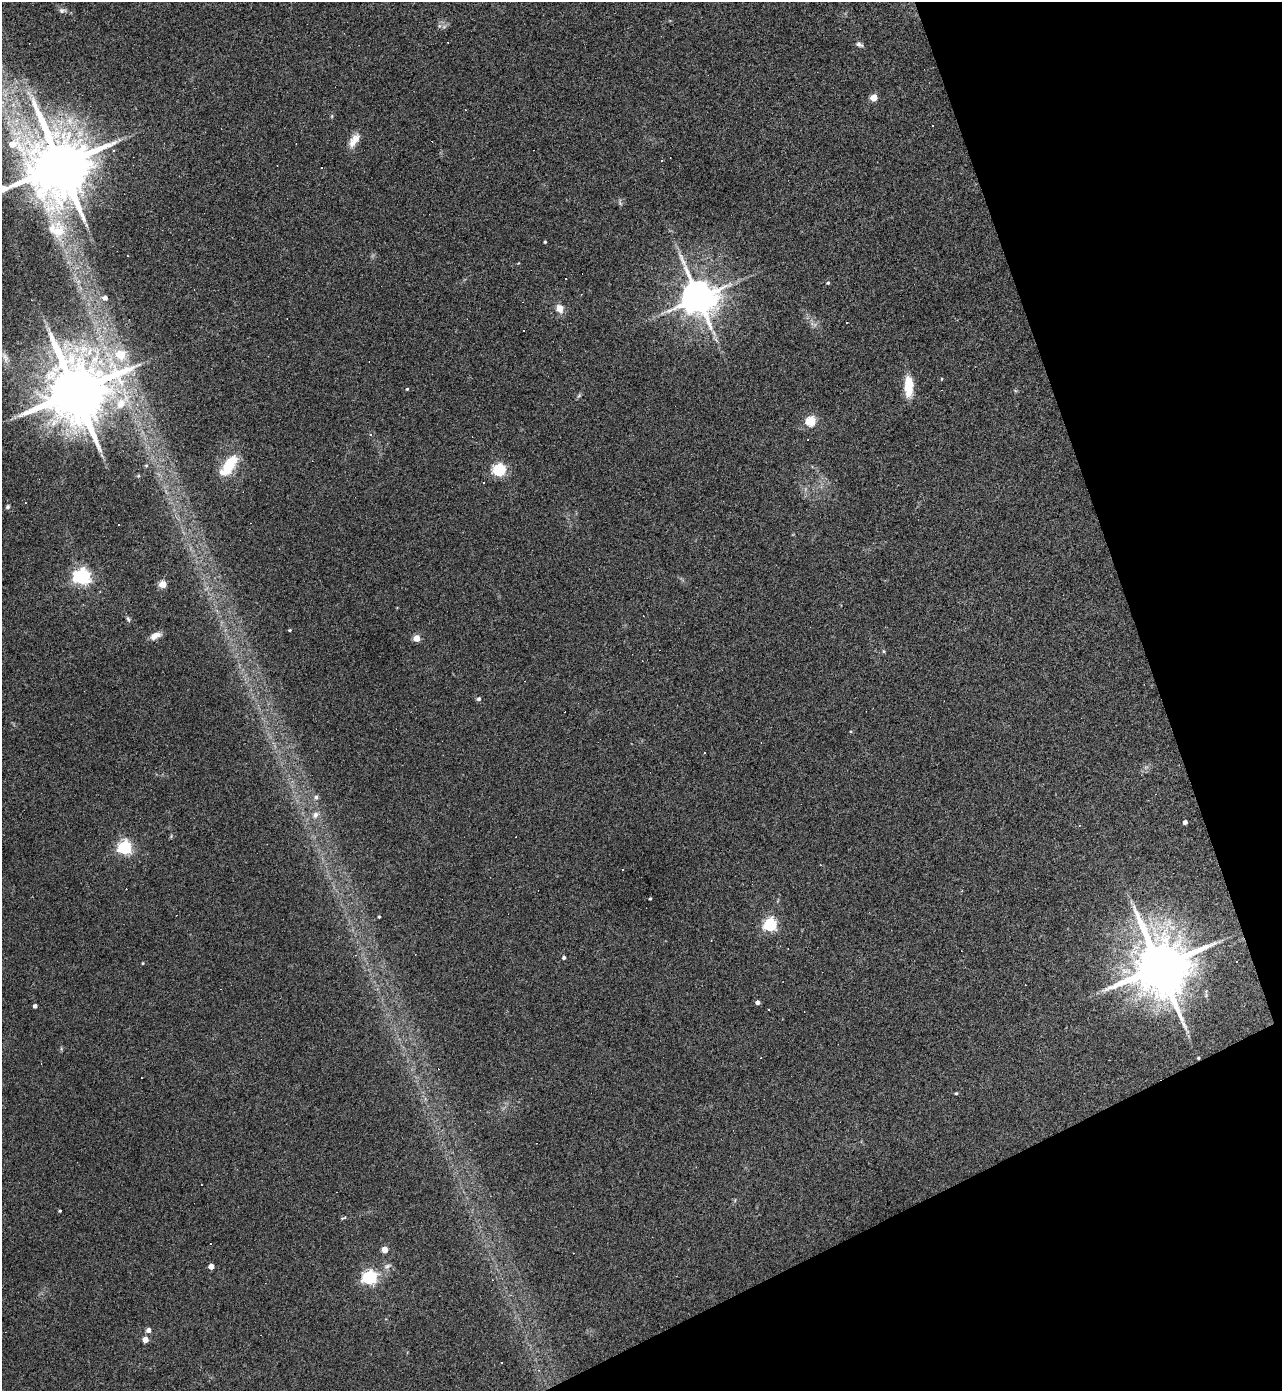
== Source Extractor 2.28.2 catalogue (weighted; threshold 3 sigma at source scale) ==
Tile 12 of 4 x 4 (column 4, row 3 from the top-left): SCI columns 3984-5263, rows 1389-2777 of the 5540 x 5554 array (HDU 1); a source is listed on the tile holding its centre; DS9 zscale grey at full resolution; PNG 1284 x 1393 px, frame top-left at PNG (2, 2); no overlay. Shown black and unused: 18% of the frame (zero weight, under 3 of 4 exposures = <1% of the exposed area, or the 3 px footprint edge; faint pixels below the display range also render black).
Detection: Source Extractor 2.28.2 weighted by HDU 2 'WHT'; one run over the whole footprint, this tile lists its part. Background 0.067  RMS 0.0076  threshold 0.0344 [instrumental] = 3 sigma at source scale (4.5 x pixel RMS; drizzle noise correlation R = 1.50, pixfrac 1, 0.05/0.05 arcsec/px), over >= 5 px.
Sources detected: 90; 1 inside a brighter object's white glare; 25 cosmic-ray / hot-pixel residue — not listed; the other 64 listed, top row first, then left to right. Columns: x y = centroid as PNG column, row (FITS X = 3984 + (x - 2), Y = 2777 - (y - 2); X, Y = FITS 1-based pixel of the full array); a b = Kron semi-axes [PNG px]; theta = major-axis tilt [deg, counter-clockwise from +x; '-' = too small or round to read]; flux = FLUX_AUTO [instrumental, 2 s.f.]
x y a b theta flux
62 10 10 6 3 2.3
439 26 6 5 - 1.6
859 44 9 5 -21 2.4
874 97 5 4 - 17
332 116 6 4 72 0.85
354 140 20 9 57 8.3
60 165 19 18 - 7000
620 203 8 4 -54 1.3
57 230 30 25 -46 32
545 242 3 3 - 0.94
828 283 4 4 - 1.1
105 298 5 5 - 3.8
699 298 11 10 - 2300
560 308 10 8 -68 6.6
121 355 6 6 - 28
5 357 17 7 -69 5.3
942 379 4 3 - 0.61
908 384 21 13 80 13
407 389 3 3 - 0.82
75 391 18 16 -79 7800
579 396 7 5 55 1.3
121 404 18 13 49 17
811 421 5 5 - 57
146 465 5 4 - 0.94
229 466 27 12 55 24
499 470 6 5 - 130
138 476 5 4 - 0.79
8 507 6 5 - 1.5
82 576 6 6 - 280
163 584 5 4 - 21
128 619 8 5 -73 1.5
289 630 3 3 - 0.97
156 635 13 7 23 5.4
417 638 4 4 - 18
884 651 6 4 -88 0.9
479 699 5 4 - 2.1
851 731 4 3 - 0.66
316 797 6 6 - 2.5
315 815 11 8 39 4.9
1185 822 4 4 - 3.4
125 847 6 6 - 160
622 870 3 2 - 0.9
650 899 3 3 - 0.95
379 917 3 3 - 0.87
770 925 6 5 - 140
711 940 2 2 - 0.49
564 957 5 4 - 1.6
143 963 3 3 - 0.64
1160 966 17 14 -67 6700
757 1002 4 4 - 3.3
35 1006 4 4 - 2.7
1198 1058 3 3 - 0.72
956 1093 4 3 - 0.93
60 1211 3 3 - 0.9
343 1218 10 3 16 1.1
210 1244 3 3 - 9.2
385 1249 5 4 - 13
211 1266 4 4 - 8
387 1266 11 7 26 3.1
369 1277 6 6 - 170
149 1330 5 4 - 4.2
145 1339 4 4 - 12
502 1362 3 3 - 0.9
539 1370 5 3 - 0.75
Overlapping masked pixels (flux is a lower limit): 1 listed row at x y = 1198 1058
Isophote crosses this tile's border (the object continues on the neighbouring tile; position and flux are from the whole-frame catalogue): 1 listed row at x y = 60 165